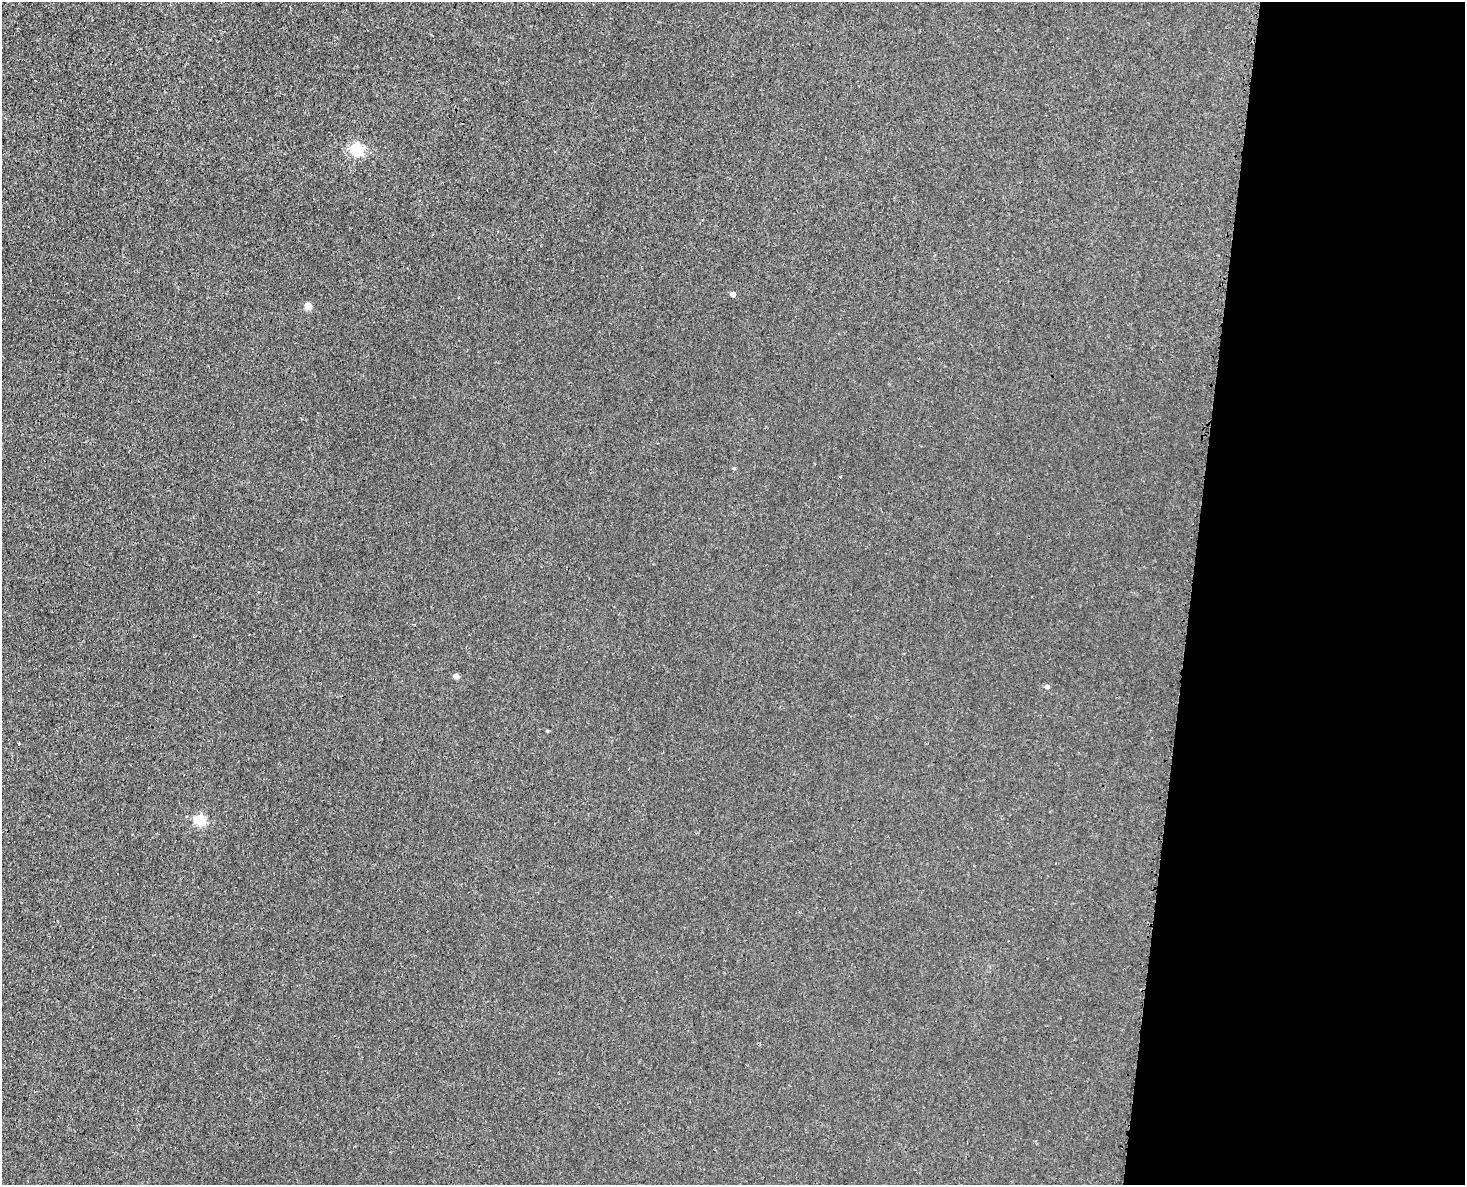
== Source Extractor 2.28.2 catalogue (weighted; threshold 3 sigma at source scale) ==
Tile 9 of 3 x 4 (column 3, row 3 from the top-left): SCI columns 3224-4686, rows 1241-2423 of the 4872 x 4844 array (HDU 1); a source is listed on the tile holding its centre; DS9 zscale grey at full resolution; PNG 1467 x 1187 px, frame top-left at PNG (2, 2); no overlay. Shown black and unused: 19% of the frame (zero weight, under 3 of 4 exposures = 7% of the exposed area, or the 3 px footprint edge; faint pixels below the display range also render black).
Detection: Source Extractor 2.28.2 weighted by HDU 2 'WHT'; one run over the whole footprint, this tile lists its part. Background 0.00847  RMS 0.0023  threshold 0.0102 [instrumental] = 3 sigma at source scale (4.5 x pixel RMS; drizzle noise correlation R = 1.50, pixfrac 1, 0.05/0.05 arcsec/px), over >= 5 px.
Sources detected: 9; all 9 listed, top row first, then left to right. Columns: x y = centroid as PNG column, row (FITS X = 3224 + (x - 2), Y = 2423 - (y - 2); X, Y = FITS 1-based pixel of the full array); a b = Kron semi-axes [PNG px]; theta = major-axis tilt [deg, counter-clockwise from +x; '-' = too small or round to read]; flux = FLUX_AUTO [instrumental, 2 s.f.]
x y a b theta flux
356 150 6 5 - 31
733 294 4 4 - 1.2
308 306 5 5 - 4.3
734 468 5 3 - 0.23
456 676 4 4 - 2
1047 687 5 4 - 0.79
547 731 4 3 - 0.24
19 743 3 2 - 0.35
199 820 5 5 - 20